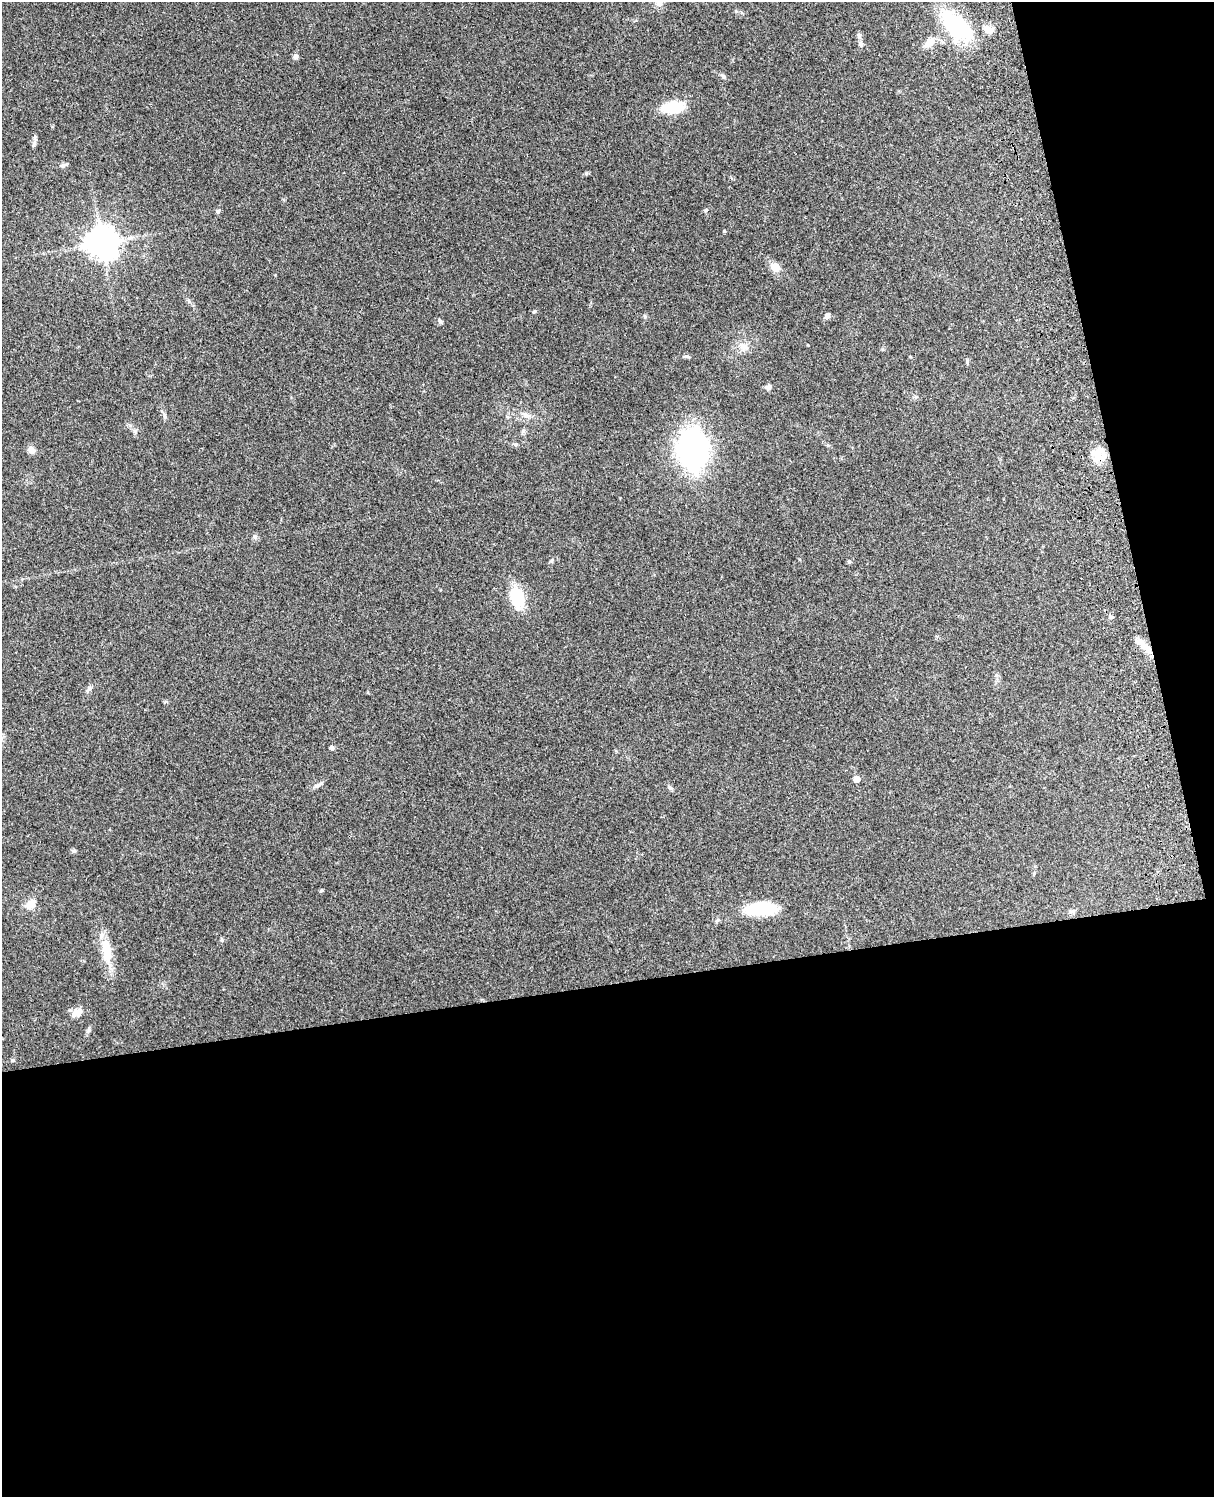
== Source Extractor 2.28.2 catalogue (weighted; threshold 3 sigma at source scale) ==
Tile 12 of 4 x 3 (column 4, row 3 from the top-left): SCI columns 3755-4966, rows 164-1658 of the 5087 x 4926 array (HDU 1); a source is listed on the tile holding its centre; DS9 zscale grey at full resolution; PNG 1216 x 1499 px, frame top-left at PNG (2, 2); no overlay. Shown black and unused: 39% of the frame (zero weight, under 3 of 4 exposures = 6% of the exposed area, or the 3 px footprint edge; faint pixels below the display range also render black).
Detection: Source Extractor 2.28.2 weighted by HDU 2 'WHT'; one run over the whole footprint, this tile lists its part. Background 0.259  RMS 0.0089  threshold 0.0401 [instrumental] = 3 sigma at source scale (4.5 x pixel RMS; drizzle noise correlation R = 1.50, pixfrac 1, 0.05/0.05 arcsec/px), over >= 5 px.
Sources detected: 46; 1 inside a brighter listed object's ellipse — not listed separately; the other 45 listed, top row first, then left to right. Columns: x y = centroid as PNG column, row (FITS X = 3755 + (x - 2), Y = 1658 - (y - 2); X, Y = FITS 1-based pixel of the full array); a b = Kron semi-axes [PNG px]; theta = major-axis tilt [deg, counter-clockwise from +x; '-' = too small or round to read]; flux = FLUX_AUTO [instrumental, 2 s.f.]
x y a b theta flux
659 2 11 10 - 6.1
957 26 42 21 -42 69
988 30 12 9 -18 5.7
859 36 8 6 -73 2
929 42 15 9 44 7.4
860 44 8 6 -80 2.6
295 56 7 6 - 2.2
723 76 8 5 -29 1.7
673 107 21 10 4 35
34 144 8 5 60 2
63 165 8 5 27 2
218 211 6 5 - 1.4
724 231 3 3 - 1
102 243 11 10 - 1000
775 267 11 9 -52 8.2
534 311 5 4 - 1.1
645 316 6 5 - 1.4
827 316 6 5 - 3.4
440 321 7 4 -59 1.6
743 346 13 7 -43 5.3
687 356 9 3 -15 1.3
768 387 8 6 36 2.7
526 415 13 7 -30 4.8
165 417 6 4 -72 1.6
523 431 6 5 - 1.7
516 444 6 4 46 1.2
828 445 6 4 -72 1
693 449 32 24 -87 200
31 450 10 8 -66 4.1
1098 455 20 14 -79 13
517 598 20 13 -84 34
1111 617 5 5 - 1.3
1145 647 18 7 -42 8.4
332 748 5 5 - 1.7
857 779 5 5 - 8.3
318 785 14 4 28 2.4
670 788 7 5 -28 1.7
74 851 7 4 -29 1.5
321 891 5 4 - 1.1
30 904 12 9 44 8.7
761 908 35 14 3 39
222 940 6 4 -90 1.2
106 950 33 12 -86 20
79 1012 13 8 59 5.4
12 1060 5 5 - 1.1
Overlapping masked pixels (flux is a lower limit): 2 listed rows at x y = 957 26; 1098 455
Isophote crosses this tile's border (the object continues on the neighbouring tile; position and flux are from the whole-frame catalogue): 1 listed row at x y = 659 2
Unlisted compact peaks at least as high as the median listed source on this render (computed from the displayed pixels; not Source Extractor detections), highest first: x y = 705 210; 586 173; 254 536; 89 689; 89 1030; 849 561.